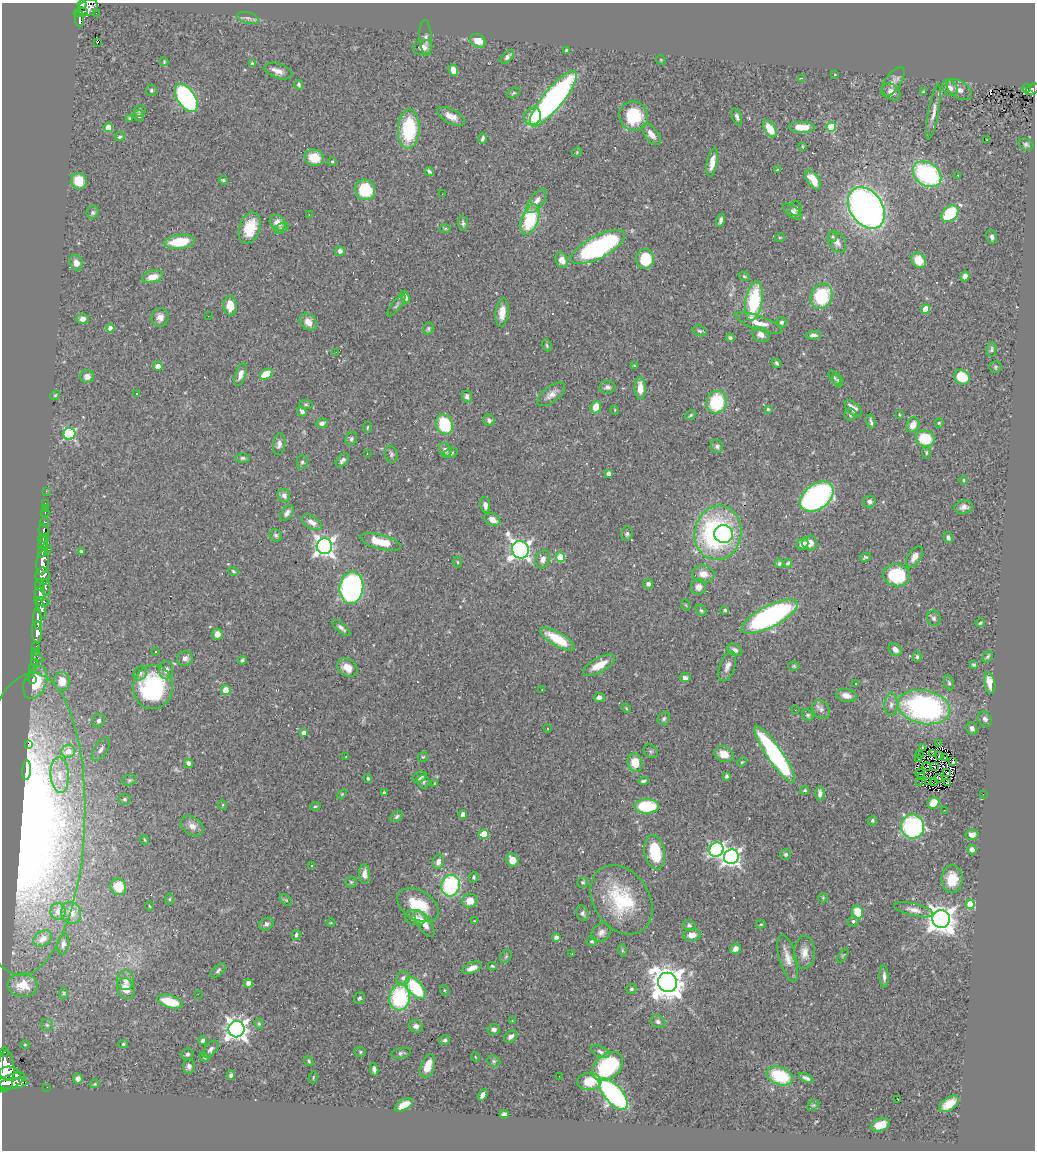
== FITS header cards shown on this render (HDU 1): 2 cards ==
NAXIS1  =                 1033
NAXIS2  =                 1148

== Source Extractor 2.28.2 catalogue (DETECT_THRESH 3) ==
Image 1033 x 1148 px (HDU 1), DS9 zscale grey, 1 PNG px = 1 image px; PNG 1037 x 1152 px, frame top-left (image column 1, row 1148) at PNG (2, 3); each listed source drawn as its Kron ellipse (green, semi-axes under 4 px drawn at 4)
Background 0.431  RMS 0.024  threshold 0.0725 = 3 sigma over >= 5 px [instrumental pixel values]
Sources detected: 441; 3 with non-positive FLUX_AUTO (blend fragments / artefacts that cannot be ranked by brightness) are neither listed nor drawn; the other 438 listed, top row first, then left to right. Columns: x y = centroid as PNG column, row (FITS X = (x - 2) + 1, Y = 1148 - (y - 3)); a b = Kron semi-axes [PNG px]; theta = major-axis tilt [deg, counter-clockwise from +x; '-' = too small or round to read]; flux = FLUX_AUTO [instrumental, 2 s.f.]
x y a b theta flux
82 4 4 4 - 160
88 8 10 7 24 340
81 12 7 3 11 97
96 13 2 2 - 5.5
79 18 8 4 86 81
248 18 11 5 -15 6.1
426 38 18 6 -85 7.1
478 41 8 6 -32 22
97 43 3 3 - 130
423 47 10 7 12 15
566 50 3 3 - 1.5
507 57 8 4 45 5.2
661 60 5 4 - 1.8
164 62 4 3 - 1.6
252 64 4 3 - 3.8
453 70 6 4 -70 14
278 71 14 7 -18 11
835 75 3 2 - 1.1
802 78 3 3 - 1.5
893 82 17 8 56 10
299 85 5 4 - 2.9
950 88 9 7 -56 8.8
1027 88 4 3 - 11
1032 89 7 5 34 55
151 90 5 5 - 3.4
959 90 14 8 -35 11
891 92 10 7 -40 12
923 92 4 3 - 1.7
513 93 7 4 27 2.3
186 98 16 9 -56 320
553 99 35 10 51 500
140 111 6 5 - 3
933 112 28 5 80 12
139 116 6 5 - 4.3
451 116 15 7 -27 16
533 116 9 8 - 37
633 116 14 14 - 83
737 117 9 4 -71 4.9
129 118 4 3 - 2.2
108 127 5 4 - 20
802 127 13 5 -2 25
831 127 5 5 - 71
409 129 20 11 87 110
770 129 9 5 -58 34
651 134 12 6 -51 13
120 137 5 4 - 3.3
483 139 5 3 - 4
987 140 3 2 - 1.7
1026 144 7 5 -23 3.7
803 146 3 2 - 1.2
577 152 5 4 - 1.9
314 158 9 8 - 34
332 162 5 3 - 1.8
712 162 14 5 79 17
777 170 4 2 - 1.7
429 171 5 3 - 3.2
927 174 15 11 -36 220
958 175 2 2 - 1.2
223 180 4 3 - 2.7
813 180 11 5 -55 27
79 181 8 7 - 33
365 190 10 9 - 73
442 194 2 2 - 1
537 201 14 6 54 11
796 208 7 6 - 5.5
866 208 22 16 -55 830
793 211 11 5 -38 6.7
93 213 6 6 - 3.6
950 214 9 7 44 81
309 215 3 2 - 1.4
530 219 16 8 70 100
721 220 6 3 76 5.1
278 223 9 7 -39 13
463 223 7 5 -86 4
250 228 16 10 68 42
281 228 8 4 30 3
445 228 5 3 - 1.7
780 237 5 3 - 1.5
833 237 5 3 - 1.7
992 237 7 5 -72 4.8
179 242 15 7 6 55
837 242 11 8 -60 9.7
598 247 30 11 28 310
340 251 5 5 - 5
645 259 10 9 - 56
562 260 8 6 -64 15
919 260 8 7 - 27
76 263 8 6 -73 9.4
744 276 6 4 -29 2.1
965 276 5 4 - 8.5
152 277 11 6 14 19
821 296 13 10 63 110
405 297 6 4 -68 5.8
754 301 20 8 81 120
396 305 13 4 52 3.7
230 306 10 6 -87 24
925 309 4 4 - 41
502 313 14 6 83 18
208 316 3 2 - 1.3
160 317 9 8 - 10
83 319 6 5 - 8.2
308 322 9 7 -45 15
782 322 5 5 - 4.3
759 323 24 7 -20 20
110 328 4 4 - 14
428 329 6 5 - 3
700 331 7 5 -17 3.3
761 334 9 7 -34 9.9
813 335 8 4 3 5.6
730 338 4 4 - 3.4
547 345 6 4 -70 2.5
991 349 7 4 80 3
336 352 3 2 - 1.6
776 363 5 4 - 2.7
158 366 5 4 - 9.5
635 366 4 2 - 1.7
995 367 6 6 - 3
266 374 6 5 - 41
240 375 11 5 71 10
87 377 6 6 - 9.5
962 377 8 7 - 51
835 378 8 4 -53 2.6
838 380 7 5 -69 2.9
607 387 8 6 6 5.1
640 388 11 5 -88 21
136 394 3 3 - 4
551 394 16 8 38 12
55 395 5 4 - 1.9
467 396 6 5 - 6.1
716 402 11 10 - 98
306 404 7 3 -8 2.2
596 407 6 5 - 20
853 408 10 5 -43 12
768 409 3 3 - 2
615 410 5 3 - 1.2
302 411 5 4 - 5.9
850 414 6 6 - 3.5
899 414 4 3 - 1.3
691 415 6 4 28 2.4
489 420 6 5 - 4.2
871 422 7 3 -78 3.4
322 423 6 4 19 4.9
939 423 5 4 - 2.2
444 424 10 8 -69 100
913 425 8 6 61 14
367 427 5 3 - 1.4
69 434 6 6 - 210
351 439 7 5 65 3.5
925 439 9 8 - 72
279 444 11 6 83 7.1
717 447 6 6 - 4.1
445 450 7 5 -53 7.4
926 452 6 4 -85 2.2
367 453 2 2 - 0.93
450 453 8 4 20 3.8
391 454 8 6 -74 4.2
243 458 7 5 -1 3.3
342 460 8 5 46 5.1
302 462 7 5 89 3.7
609 473 4 4 - 5.7
963 480 4 3 - 1.7
46 491 3 2 - 4.2
284 495 6 6 - 6.1
817 497 19 12 37 350
870 502 6 6 - 5.1
45 503 2 2 - 4.9
485 505 8 4 -80 8.3
964 507 9 6 12 7.9
45 508 2 2 - 3.3
45 513 4 3 - 15
287 513 9 5 51 6.3
492 520 8 6 -30 12
45 522 4 3 - 70
312 522 11 6 -32 9.7
44 531 6 5 - 150
718 533 27 23 79 330
627 534 7 5 86 3.6
724 534 9 9 - 100
276 535 6 6 - 3.5
948 537 5 4 - 5.3
43 538 6 3 26 180
381 542 21 7 -15 40
43 543 6 4 63 270
810 543 7 7 - 14
802 544 6 5 - 9.2
324 546 8 7 - 810
49 549 3 2 - 14
520 550 9 8 - 830
43 551 7 3 65 190
81 552 4 3 - 3.2
560 557 5 4 - 65
865 557 6 3 27 2.7
914 557 12 6 56 12
543 559 9 7 71 9.2
42 562 12 6 81 930
457 562 5 3 - 1.8
788 563 4 3 - 2.6
779 564 4 3 - 3
233 571 5 4 - 2.5
703 574 11 8 -7 14
896 575 13 11 -7 99
43 576 8 7 - 500
648 584 5 5 - 5.7
39 585 6 3 80 110
46 587 9 5 -78 110
698 587 7 7 - 13
351 588 16 12 84 480
40 594 7 5 88 320
42 601 8 3 -13 200
686 605 6 3 -71 1.5
41 608 11 4 -68 210
701 610 6 4 -48 2.9
725 610 4 4 - 2.2
770 616 31 10 27 390
934 618 8 7 - 4.1
38 619 11 4 -88 540
980 623 4 3 - 2.4
341 628 11 4 -41 5.9
37 632 11 5 -88 620
217 634 6 5 - 11
557 639 20 6 -31 56
36 646 3 2 - 11
895 649 7 5 -41 9.3
735 650 8 5 -29 6.6
36 651 3 3 - 14
155 652 3 3 - 1.9
37 657 7 3 -40 39
917 657 5 4 - 2.9
988 657 6 3 49 2.9
185 658 8 7 - 8.4
242 660 4 3 - 2.9
34 662 2 2 - 5.7
599 665 18 7 29 29
974 665 4 3 - 2.1
727 666 15 7 70 11
794 666 5 4 - 2.1
33 668 2 2 - 5
347 668 11 8 -34 20
166 670 9 7 -90 10
140 673 7 6 - 4
685 677 6 4 -10 5.1
32 680 3 2 - 16
62 681 9 8 - 24
35 683 17 11 67 58
949 683 8 5 -79 3
990 683 11 5 -78 21
855 684 3 2 - 1.3
153 687 22 20 80 200
226 690 5 5 - 19
542 690 3 2 - 1
846 695 10 6 -13 12
599 697 5 4 - 6.3
891 704 11 6 87 7.7
924 707 26 17 -11 360
626 708 5 3 - 1.6
821 709 10 8 -54 7.3
795 710 3 2 - 1.8
808 715 6 5 - 3.1
664 719 6 5 - 3.9
985 719 8 6 -51 5.2
99 721 7 6 - 4.4
547 728 3 3 - 4.3
972 728 6 5 - 5.6
304 733 4 4 - 9.5
28 744 3 2 - 43
939 744 2 2 - 4.1
922 748 4 3 - 2.2
101 749 13 6 56 7.1
68 751 7 6 - 20
651 751 7 6 - 2.9
724 754 10 7 -24 22
775 754 34 7 -56 290
933 754 4 2 - 0.57
919 755 4 2 - 2.4
940 755 4 2 - 0.093
345 757 3 2 - 0.91
423 757 5 4 - 2.1
945 757 4 2 - 0.94
918 758 4 3 - 4.8
742 762 5 3 - 1.5
953 762 3 3 - 0.63
189 763 4 4 - 4.1
635 763 9 7 -75 30
927 767 4 2 - 0.36
934 767 3 2 - 0.52
27 770 10 4 85 18
920 773 5 2 - 1.7
947 773 3 2 - 1.6
60 775 18 9 -87 23
726 776 4 3 - 4.2
420 777 7 5 26 6.3
922 777 2 2 - 0.71
368 778 4 4 - 2.8
939 778 4 2 - 0.55
129 780 7 5 16 3.3
643 781 5 3 - 3.2
423 782 7 6 - 3.4
920 782 2 2 - 0.7
929 782 3 2 - 1.1
933 782 4 2 - 0.14
434 783 4 2 - 1.3
948 783 4 2 - 1.5
805 790 4 4 - 2.2
384 793 3 3 - 2.9
820 793 7 4 89 6.1
342 794 6 4 45 1.7
983 794 2 2 - 39
124 799 6 5 - 2.9
934 803 6 5 - 29
223 805 5 3 - 1.5
315 806 5 4 - 2.1
647 806 12 7 0 88
944 810 2 2 - 3.5
463 814 4 4 - 15
397 816 7 4 35 3.2
872 821 5 4 - 2.9
27 824 151 58 87 820
192 826 12 8 -38 11
912 827 12 11 - 200
484 834 5 4 - 50
972 835 6 5 - 9.5
145 840 5 3 - 1.6
716 850 7 6 - 350
972 850 5 4 - 6.3
655 852 17 10 -80 75
786 854 5 5 - 3.4
731 857 7 7 - 610
512 860 7 5 -56 19
438 862 7 5 77 9
312 866 4 3 - 1.7
365 874 10 5 -88 11
474 877 5 4 - 2.6
952 879 14 11 87 33
351 882 5 5 - 2.5
583 882 5 5 - 2.4
451 886 11 9 75 170
118 887 8 7 - 33
823 898 5 4 - 1.9
169 899 5 3 - 1.7
286 900 7 4 -45 2.6
621 900 37 28 -57 110
470 901 7 7 - 20
970 904 4 4 - 51
418 905 22 14 -31 60
149 906 5 3 - 1.3
914 910 20 6 -13 12
58 911 8 7 - 10
857 912 7 5 -75 41
71 913 11 10 - 15
583 913 8 6 -71 4.2
415 918 10 7 -11 13
941 919 9 8 - 2100
474 921 3 2 - 1.2
853 921 5 5 - 4.5
331 923 4 3 - 1.2
424 923 15 6 -57 19
266 924 7 5 32 5.4
761 924 5 4 - 1.8
689 925 6 5 - 3.2
601 933 11 8 43 8.2
296 935 5 3 - 3.3
692 935 9 6 6 13
556 938 4 4 - 6
43 939 10 7 34 10
592 941 5 4 - 2.7
63 944 10 6 80 6
736 949 6 5 - 7.8
622 950 6 4 -72 1.9
804 952 16 10 88 17
572 954 2 2 - 0.91
843 955 8 3 54 2
506 956 7 5 55 2.4
788 958 24 8 -75 17
492 966 4 3 - 2
472 968 10 5 21 12
218 970 9 4 45 3.7
884 977 11 4 -88 6.5
403 978 7 6 - 6.9
126 980 10 8 85 12
668 982 10 9 - 3400
248 983 4 4 - 14
23 985 15 11 -1 27
126 988 10 8 -68 18
415 988 13 7 -50 110
631 989 5 5 - 2.8
444 990 5 3 - 1.6
64 993 6 4 -90 2
198 994 2 2 - 11
400 997 13 10 83 150
359 998 6 5 - 3.5
170 1001 13 6 -16 47
512 1021 4 3 - 1.2
658 1022 8 6 -25 4.8
259 1024 5 4 - 2
47 1025 6 6 - 3.6
416 1026 7 6 - 7.1
237 1029 8 8 - 1100
494 1030 6 5 - 5.9
511 1037 7 5 34 6.5
202 1040 5 4 - 3.4
445 1040 5 4 - 3.7
123 1044 5 4 - 2.2
25 1045 4 4 - 1.7
211 1049 10 6 50 6
4 1052 4 3 - 36
360 1052 6 5 - 2.4
600 1052 10 5 -24 5
401 1053 10 5 11 4.1
187 1054 6 5 - 3.9
204 1057 5 4 - 2
475 1057 5 3 - 1.2
309 1061 5 4 - 2.4
494 1061 7 5 -21 3.2
189 1066 7 6 - 5.3
428 1066 12 6 71 27
608 1066 17 12 41 130
374 1069 6 4 -78 5.8
6 1071 20 8 89 1900
10 1074 11 7 -10 900
231 1075 4 4 - 4.9
559 1076 2 2 - 0.94
780 1076 14 9 -20 81
313 1077 6 3 81 1.6
78 1078 5 5 - 6.9
806 1078 8 3 -25 4.6
8 1082 19 7 23 1200
589 1082 12 8 2 35
13 1084 14 5 5 690
95 1084 5 4 - 2
47 1087 2 2 - 4.9
614 1094 19 9 -49 350
483 1095 6 4 58 7.4
898 1099 3 3 - 38
949 1104 11 6 37 27
404 1105 10 5 29 27
813 1105 6 4 29 2.2
504 1114 5 4 - 5.8
880 1125 10 6 19 22
At the frame edge (FLAGS 8, measured only in part): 2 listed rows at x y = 82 4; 1032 89
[3 non-positive-flux detections neither listed nor drawn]